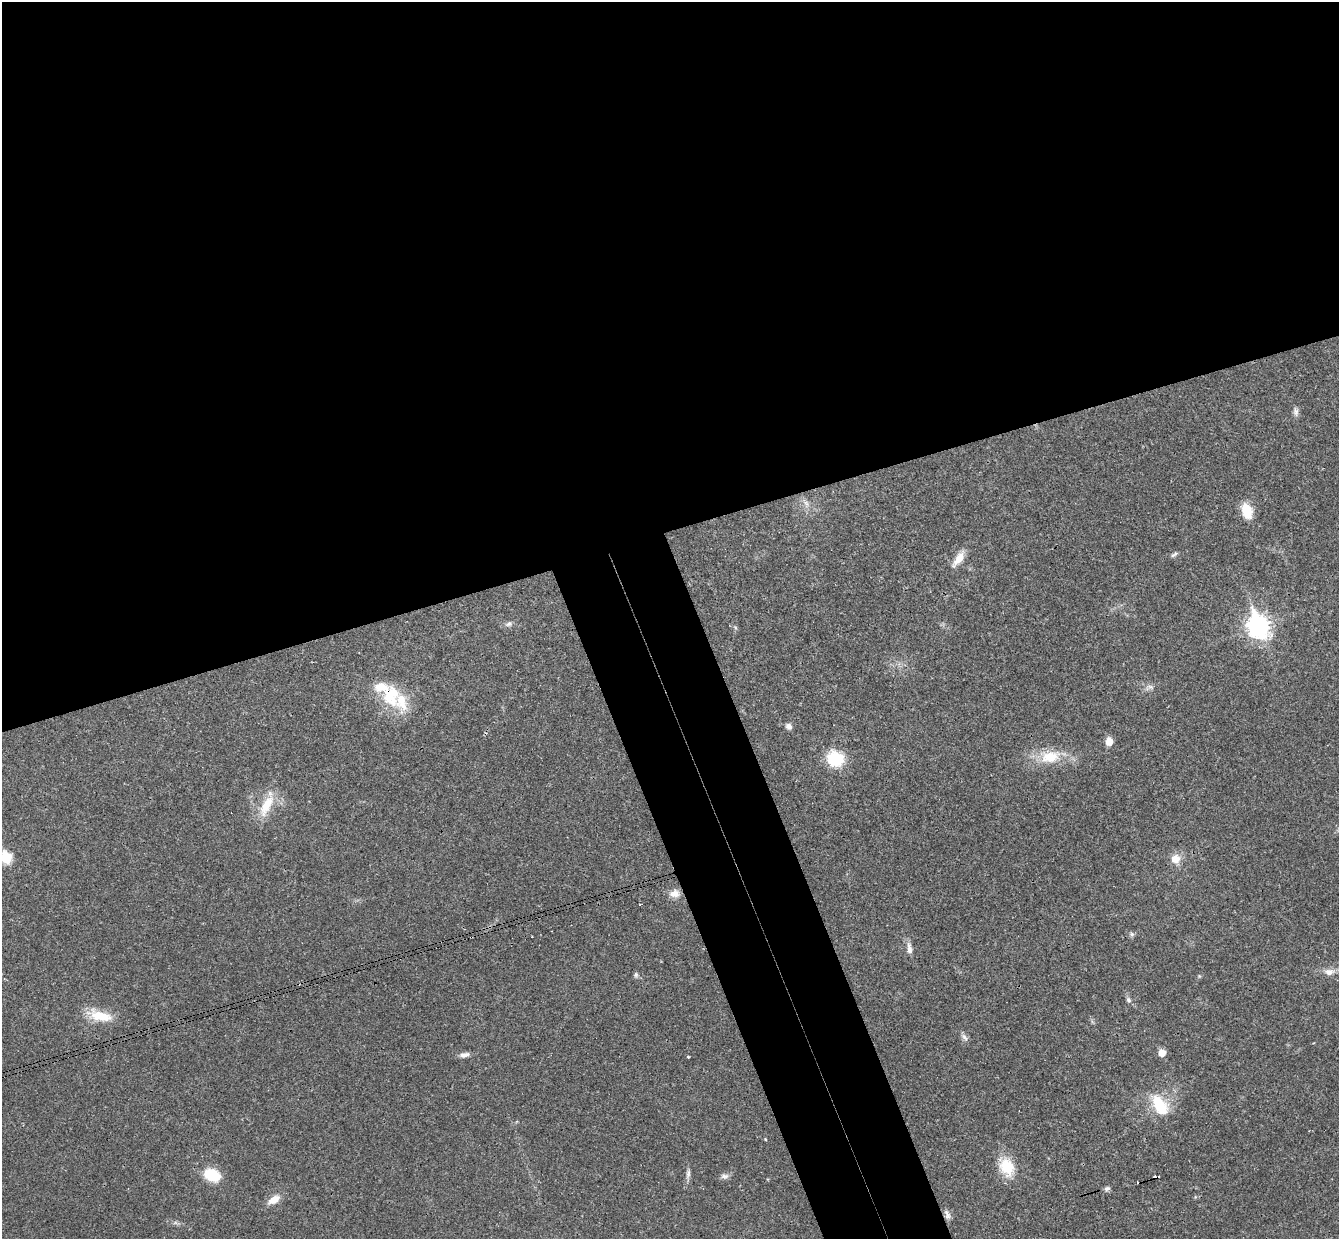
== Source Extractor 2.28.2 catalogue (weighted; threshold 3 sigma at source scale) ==
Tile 2 of 4 x 4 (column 2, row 1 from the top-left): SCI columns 1393-2729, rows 3882-5118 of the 5460 x 5411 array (HDU 1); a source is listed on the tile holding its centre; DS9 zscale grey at full resolution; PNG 1341 x 1241 px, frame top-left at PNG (2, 2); no overlay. Shown black and unused: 48% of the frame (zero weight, under 3 of 4 exposures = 6% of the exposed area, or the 3 px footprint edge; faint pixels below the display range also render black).
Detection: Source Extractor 2.28.2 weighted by HDU 2 'WHT'; one run over the whole footprint, this tile lists its part. Background 0.0325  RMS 0.0025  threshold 0.0114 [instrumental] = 3 sigma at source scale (4.5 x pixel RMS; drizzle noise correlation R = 1.50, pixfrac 1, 0.05/0.05 arcsec/px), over >= 5 px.
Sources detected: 44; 3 cosmic-ray / hot-pixel residue — not listed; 3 inside a brighter listed object's ellipse — not listed separately; the other 38 listed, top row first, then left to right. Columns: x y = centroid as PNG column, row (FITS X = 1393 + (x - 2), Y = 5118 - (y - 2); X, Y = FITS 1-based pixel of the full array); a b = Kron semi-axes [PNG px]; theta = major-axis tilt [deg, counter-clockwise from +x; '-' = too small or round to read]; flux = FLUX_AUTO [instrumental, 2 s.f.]
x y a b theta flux
1296 412 11 7 -75 0.94
806 503 10 6 -69 1.1
1247 511 19 11 -72 5.2
1174 554 11 4 32 0.57
959 559 24 8 55 3.1
508 624 9 6 22 0.82
1258 626 10 8 -66 160
735 627 6 4 -20 0.36
1150 687 13 7 14 1.2
390 696 27 21 -89 11
789 726 8 7 - 1.1
1109 741 8 7 - 2.3
1050 757 31 18 7 8.1
835 759 16 14 -15 11
266 805 33 12 62 6.6
6 858 6 6 - 17
1175 859 11 10 - 3.1
674 893 13 10 12 2.1
1132 934 7 5 -22 0.57
909 948 17 6 -83 1.5
1329 972 14 9 5 2
636 975 7 6 - 0.54
1199 976 5 5 - 0.3
1128 1000 8 6 -64 0.68
100 1016 32 12 -14 6.8
964 1037 12 6 -47 0.94
1162 1053 6 6 - 3.2
464 1055 13 6 8 1.2
688 1057 3 3 - 0.3
1159 1103 28 14 -39 7.8
1007 1167 27 18 -60 7.2
688 1174 14 5 79 0.99
212 1175 16 11 -22 9
725 1176 11 7 5 0.97
1156 1177 7 3 14 2
1107 1188 8 6 18 0.66
274 1200 15 8 32 2.9
947 1215 15 7 -70 1.2
Overlapping masked pixels (flux is a lower limit): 2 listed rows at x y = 390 696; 1156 1177
Isophote crosses this tile's border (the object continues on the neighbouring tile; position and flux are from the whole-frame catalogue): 1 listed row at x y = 6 858